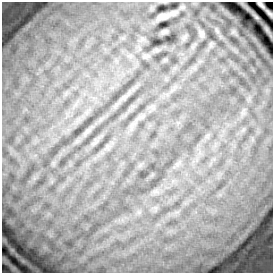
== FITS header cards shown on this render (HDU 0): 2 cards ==
NAXIS1  =                  271 / length of data axis 1
NAXIS2  =                  271 / length of data axis 2

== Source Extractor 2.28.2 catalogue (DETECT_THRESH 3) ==
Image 271 x 271 px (HDU 0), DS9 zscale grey, 1 PNG px = 1 image px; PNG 275 x 275 px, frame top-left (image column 1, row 271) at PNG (2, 2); no overlay
Background 0.509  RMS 0.15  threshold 0.441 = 3 sigma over >= 5 px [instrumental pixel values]
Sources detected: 8; all 8 listed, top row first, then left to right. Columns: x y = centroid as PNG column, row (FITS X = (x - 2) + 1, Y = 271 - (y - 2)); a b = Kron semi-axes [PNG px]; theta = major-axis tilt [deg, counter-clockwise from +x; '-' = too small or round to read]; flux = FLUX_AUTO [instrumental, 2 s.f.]
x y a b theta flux
261 4 8 3 -43 25
269 13 8 2 -47 20
163 16 11 5 11 67
256 17 6 3 -71 7.3
201 34 8 6 -76 28
146 56 9 4 9 22
87 131 12 4 47 33
94 143 9 4 31 23
At the frame edge (FLAGS 8, measured only in part): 1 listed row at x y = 261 4